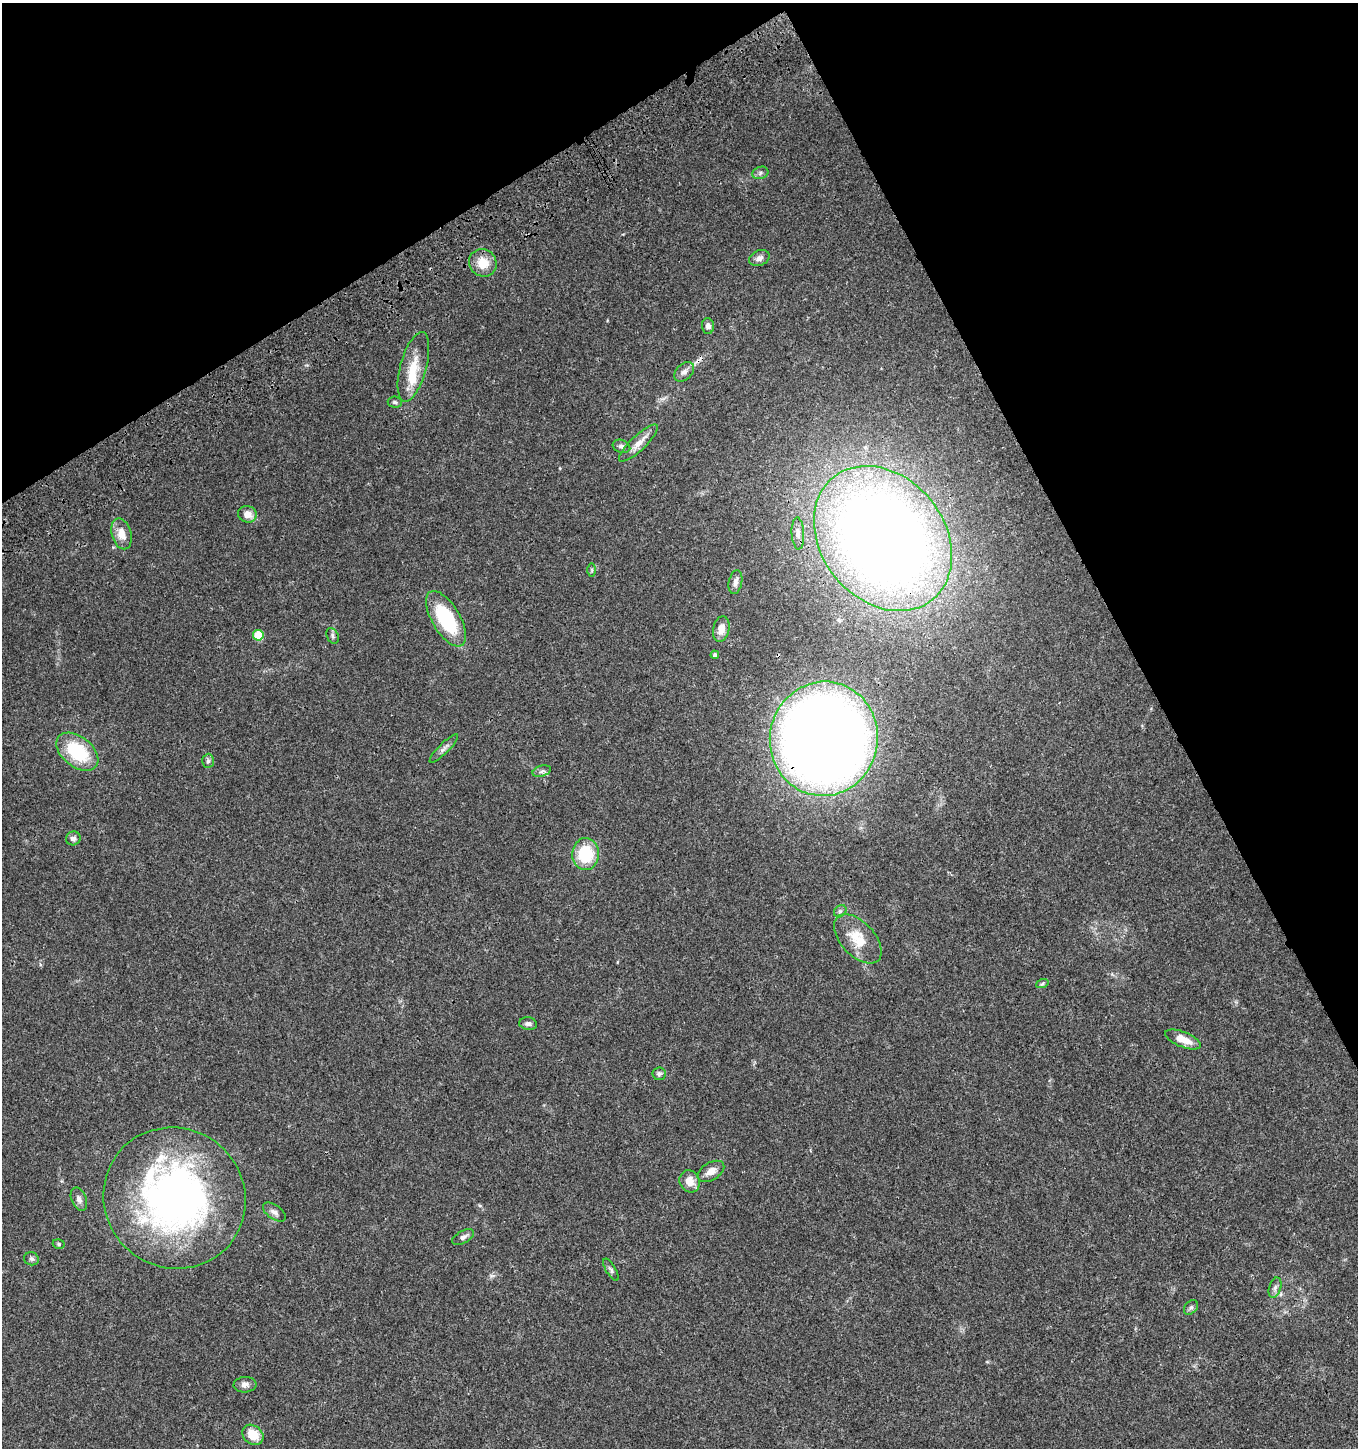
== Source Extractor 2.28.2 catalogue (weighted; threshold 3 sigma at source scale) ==
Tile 3 of 4 x 4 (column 3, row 1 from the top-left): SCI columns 2888-4243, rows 4451-5896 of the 5835 x 6003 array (HDU 1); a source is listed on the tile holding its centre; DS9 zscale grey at full resolution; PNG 1360 x 1450 px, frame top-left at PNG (2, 3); each listed source drawn as its Kron ellipse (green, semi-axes under 4 px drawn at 4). Shown black and unused: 26% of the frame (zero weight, under 3 of 4 exposures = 6% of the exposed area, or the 3 px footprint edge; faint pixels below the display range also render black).
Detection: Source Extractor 2.28.2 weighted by HDU 2 'WHT'; one run over the whole footprint, this tile lists its part. Background 0.0349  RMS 0.0033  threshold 0.0149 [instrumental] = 3 sigma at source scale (4.5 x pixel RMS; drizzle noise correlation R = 1.50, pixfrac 1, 0.0396/0.0396 arcsec/px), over >= 5 px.
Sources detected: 49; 1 inside a brighter object's white glare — neither listed nor drawn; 2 inside a brighter listed object's ellipse — not listed separately; the other 46 listed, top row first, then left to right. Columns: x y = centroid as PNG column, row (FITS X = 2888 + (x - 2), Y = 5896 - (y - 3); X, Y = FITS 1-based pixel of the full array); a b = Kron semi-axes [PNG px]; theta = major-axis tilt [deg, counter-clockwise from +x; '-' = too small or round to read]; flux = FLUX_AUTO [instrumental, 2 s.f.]
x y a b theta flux
760 173 8 6 18 0.89
759 258 11 7 24 1.7
483 263 14 13 - 5.7
708 326 8 6 -86 1.4
413 367 36 13 75 8.6
684 372 11 8 44 1.6
395 402 7 5 -5 0.7
638 443 26 7 43 3.1
621 446 9 6 -18 1
247 514 9 8 - 2.9
798 533 16 6 -87 1.9
121 534 16 9 -75 4.2
883 538 79 61 -51 510
592 570 6 4 -90 0.51
735 582 12 6 78 1.7
446 619 31 14 -59 24
721 629 13 8 78 3
258 635 5 5 - 11
333 636 8 5 -67 0.78
715 655 4 4 - 0.85
824 739 57 54 80 430
444 748 19 5 44 1.4
77 752 24 15 -39 20
208 761 7 6 - 0.83
542 771 9 5 16 0.93
73 838 7 7 - 1.3
586 854 16 13 88 15
840 911 7 5 44 0.7
858 939 30 17 -47 8.7
1042 984 6 4 19 0.54
528 1024 9 6 -9 1.1
1183 1040 19 7 -22 4.7
659 1074 7 6 - 0.87
711 1171 14 8 31 2.7
690 1181 11 10 - 4
174 1198 72 69 -41 150
79 1199 12 7 -67 1.5
274 1212 13 7 -35 1.5
463 1237 12 6 30 1.3
59 1244 6 4 -18 0.53
31 1259 7 6 - 0.84
611 1270 12 5 -59 0.81
1275 1288 10 6 74 1.2
1191 1307 8 6 47 0.83
245 1385 11 7 4 1.6
253 1435 11 9 -39 6.3
Overlapping masked pixels (flux is a lower limit): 2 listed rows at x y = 684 372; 824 739